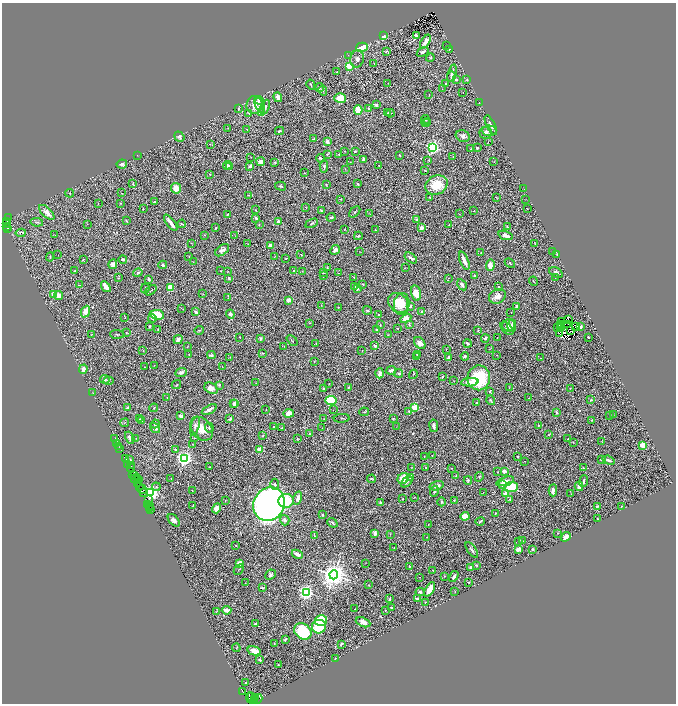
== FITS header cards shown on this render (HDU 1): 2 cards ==
NAXIS1  =                 1348
NAXIS2  =                 1403

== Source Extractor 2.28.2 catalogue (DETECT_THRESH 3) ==
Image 1348 x 1403 px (HDU 1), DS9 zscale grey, zoomed out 1/2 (1 PNG px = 2 x 2 image px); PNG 678 x 706 px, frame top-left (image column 1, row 1402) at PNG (2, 3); each listed source drawn as its Kron ellipse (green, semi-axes under 4 px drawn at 4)
Background 0.785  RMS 0.023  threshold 0.0693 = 3 sigma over >= 5 px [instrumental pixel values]
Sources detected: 582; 72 cannot appear on this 1/2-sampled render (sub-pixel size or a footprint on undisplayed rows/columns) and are neither listed nor drawn; of the other 510, the 500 brightest by FLUX_AUTO listed and drawn (10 fainter detections omitted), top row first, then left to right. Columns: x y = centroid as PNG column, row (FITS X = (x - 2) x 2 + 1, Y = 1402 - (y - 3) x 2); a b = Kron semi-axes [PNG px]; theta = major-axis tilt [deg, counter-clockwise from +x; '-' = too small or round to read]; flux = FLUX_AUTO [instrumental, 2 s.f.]
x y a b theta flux
416 35 3 2 - 6.3
383 36 2 2 - 110
425 42 8 3 58 32
447 45 2 2 - 1.8
362 47 6 4 15 96
449 49 3 1 - 1.4
386 51 3 2 - 3.3
423 52 6 3 32 16
348 55 2 2 - 2.5
430 58 4 2 - 3
357 59 9 7 77 18
374 64 3 2 - 2.2
349 66 3 2 - 200
337 72 2 2 - 4.9
452 73 9 4 73 15
451 76 5 4 - 8.8
456 80 3 2 - 8.7
467 80 3 2 - 4.7
388 83 2 2 - 1.3
446 84 2 2 - 4.1
311 85 5 2 - 3.9
320 88 4 3 - 4.4
442 89 3 2 - 2.3
323 90 5 3 - 6.6
463 92 2 1 - 2.9
429 94 2 2 - 1.3
278 97 5 4 - 21
340 98 6 5 - 75
259 100 4 4 - 21
479 102 3 1 - 1.1
254 105 9 8 - 44
260 105 7 5 -67 15
376 105 2 2 - 28
265 107 8 4 68 12
368 108 2 2 - 3.2
238 109 3 2 - 3.8
358 110 5 3 - 74
249 113 4 3 - 3.9
261 113 2 2 - 98
388 113 4 3 - 4.1
390 113 4 3 - 6.1
425 119 4 3 - 4.9
428 122 2 2 - 4.1
426 123 4 3 - 6.6
491 125 10 4 -63 21
228 128 2 1 - 1.7
247 129 2 2 - 4.1
279 131 4 2 - 7.7
489 131 7 5 -1 13
486 133 6 6 - 24
463 136 7 5 -20 16
179 137 5 4 - 12
314 139 3 1 - 2.3
327 142 3 3 - 24
488 142 3 2 - 2
210 144 3 2 - 1.9
433 147 3 3 - 1300
477 148 2 2 - 3.5
471 149 3 2 - 3.1
344 151 3 2 - 3.1
355 151 4 2 - 4.4
327 154 3 3 - 5
339 154 3 2 - 4.4
138 155 3 1 - 1.6
399 155 2 2 - 5.6
251 157 2 1 - 1.2
453 157 2 1 - 1.5
321 158 4 3 - 8.9
364 159 3 2 - 5.5
428 160 4 1 - 2.1
261 162 4 3 - 28
275 162 2 2 - 9.8
350 162 2 1 - 1.4
494 162 2 1 - 1.3
122 164 5 4 - 14
227 165 4 3 - 18
379 165 2 1 - 1.2
250 166 3 2 - 16
324 166 7 3 86 11
229 167 3 3 - 9
345 169 3 2 - 2
425 170 3 2 - 1.8
304 173 2 2 - 3.2
210 174 3 3 - 3
133 184 2 2 - 1.9
358 184 3 2 - 6.2
326 185 2 2 - 2.3
436 185 11 9 27 110
281 186 5 2 - 5.6
176 188 5 5 - 30
524 189 2 2 - 1.1
70 193 4 3 - 2.7
122 193 2 2 - 1.5
249 195 3 2 - 2.6
430 197 2 2 - 8.8
496 197 3 2 - 1.9
340 199 3 2 - 3.2
526 199 2 1 - 1.2
155 201 3 2 - 9.4
98 203 3 2 - 1.9
120 203 4 3 - 3.5
306 208 2 2 - 1.7
143 209 3 2 - 1.8
527 209 2 1 - 1.2
255 210 3 2 - 3
321 211 4 3 - 3.4
474 211 2 2 - 1.9
47 212 9 4 -43 26
355 212 7 3 44 7.9
227 214 2 1 - 4.3
370 214 2 1 - 1.8
459 214 2 1 - 2.1
331 217 4 2 - 6.9
9 218 4 1 - 13
256 218 4 3 - 9.1
417 219 4 3 - 5.5
7 221 3 2 - 670
126 221 3 3 - 2.8
278 221 2 2 - 23
37 222 6 3 -8 5.8
171 223 9 2 -53 31
312 223 7 3 25 5.2
7 224 3 2 - 57
87 224 2 2 - 2.1
182 224 4 2 - 4.1
259 225 3 2 - 2.3
449 225 3 2 - 1.6
6 227 2 1 - 11
507 227 3 2 - 3.7
215 228 3 2 - 3.2
422 228 2 2 - 58
7 229 2 1 - 23
345 229 2 2 - 1.9
376 230 2 2 - 5.3
21 233 5 3 - 21
55 235 2 2 - 2.1
204 235 2 1 - 3
505 235 7 3 -17 24
235 236 3 2 - 1.6
358 236 4 3 - 8.2
192 243 3 2 - 1.5
248 244 2 1 - 1.3
535 244 3 2 - 2.1
271 245 4 3 - 25
222 250 8 4 37 15
335 250 5 4 - 20
360 252 2 1 - 1.3
552 252 2 1 - 9.4
481 253 2 2 - 3.2
58 254 2 1 - 1.5
301 254 2 1 - 2.3
557 254 4 2 - 3.8
189 256 2 1 - 1.7
50 257 4 2 - 2.8
274 257 2 1 - 1.2
286 258 2 2 - 3.3
411 258 7 3 -36 13
83 259 3 2 - 2.7
123 259 4 3 - 12
464 261 9 3 -67 41
193 262 2 1 - 1.2
510 263 5 3 - 5.2
113 264 5 4 - 20
163 265 4 3 - 8.5
490 265 6 4 87 34
327 267 3 2 - 2.8
405 268 2 1 - 1.1
74 271 3 3 - 3.7
221 271 2 2 - 1.8
228 271 2 2 - 1.8
293 271 2 2 - 4.1
303 272 4 3 - 3.6
556 272 7 5 -33 16
138 273 5 3 - 5.8
324 273 4 3 - 4
338 273 3 1 - 1.5
323 276 3 2 - 3.6
474 276 2 2 - 4.9
354 277 2 2 - 3
555 277 3 2 - 1.9
119 278 2 2 - 3.1
229 278 3 2 - 9.3
448 278 3 2 - 1.7
149 279 3 3 - 6.1
533 281 5 2 - 2.8
363 284 2 2 - 3.6
79 285 2 1 - 2.6
462 285 6 3 -59 14
354 286 3 3 - 4.7
498 286 2 2 - 4.5
106 287 6 3 -55 46
170 287 4 3 - 82
145 288 5 2 - 4.4
357 289 3 3 - 6.4
151 290 6 1 40 2.7
416 293 8 5 -78 58
54 294 2 2 - 110
203 294 3 2 - 2.2
58 295 4 4 - 31
497 296 9 7 26 34
228 298 4 2 - 3.7
289 300 2 2 - 71
398 303 11 8 -42 62
402 304 11 8 84 79
321 305 2 1 - 1.8
410 306 3 3 - 5.5
516 306 4 2 - 9.2
338 307 2 2 - 2.2
181 308 3 2 - 1.8
367 310 5 2 - 5.5
86 312 6 4 67 41
196 312 4 2 - 7.9
422 312 2 2 - 8
511 312 2 1 - 1.7
230 314 4 3 - 20
157 315 7 5 -11 130
379 315 3 2 - 8
125 318 3 2 - 2.4
152 318 4 3 - 6.4
406 319 6 4 31 55
568 320 2 1 - 1.7
562 321 3 1 - 2.8
310 323 2 2 - 2
560 324 3 1 - 1.8
568 324 2 1 - 2.4
380 325 4 3 - 3.5
409 325 4 3 - 5.2
509 325 6 6 - 26
149 326 2 2 - 4.9
512 326 6 4 -89 24
562 326 2 1 - 1.1
575 327 2 1 - 3.1
581 327 3 2 - 10
557 328 3 1 - 1.8
560 328 2 1 - 1.8
398 329 2 1 - 1.8
507 329 8 4 -45 7.2
158 330 2 2 - 3.7
199 330 5 3 - 3.9
376 330 4 2 - 4.3
478 330 3 2 - 2.3
571 331 2 1 - 2.1
126 333 3 2 - 2.7
91 334 4 1 - 1.8
117 334 7 3 -5 5.2
388 334 3 2 - 2.2
559 334 2 1 - 1.4
240 337 2 1 - 2.3
588 337 2 2 - 14
485 338 4 3 - 10
497 338 2 2 - 3.1
261 339 4 3 - 8.5
178 340 5 4 - 17
292 340 6 2 -43 2.6
316 343 3 2 - 2
420 343 6 5 - 23
468 343 4 2 - 8.8
187 346 3 1 - 1.6
284 346 2 2 - 1.2
375 346 4 3 - 9.3
446 349 2 1 - 1.7
489 349 3 2 - 1.9
143 351 4 2 - 2.4
362 351 3 1 - 1.4
263 353 3 2 - 2.4
417 354 2 2 - 3.3
189 355 2 1 - 1.4
211 355 4 3 - 7.8
497 355 2 2 - 1.4
417 356 3 3 - 3.8
465 356 4 2 - 6.9
230 357 3 2 - 2.4
449 358 2 2 - 63
541 358 2 1 - 1.2
314 361 3 2 - 2.2
154 365 2 1 - 1.5
222 366 2 1 - 1.3
144 367 2 1 - 1.6
83 369 4 3 - 24
391 370 5 3 - 16
181 372 6 4 23 12
380 373 5 3 - 12
399 373 4 4 - 7.8
413 374 5 2 - 4.4
442 377 3 2 - 2.8
479 378 12 11 - 280
105 379 4 4 - 12
454 380 2 1 - 1.5
108 381 5 3 - 6.6
470 382 9 4 5 41
256 383 2 2 - 1.8
329 384 4 2 - 1.9
176 385 5 4 - 6.5
219 385 3 2 - 3.8
349 387 3 2 - 3.6
211 388 7 5 -34 32
509 388 3 2 - 2.1
570 388 2 2 - 2
323 389 3 3 - 6.2
490 391 2 2 - 3.3
93 393 3 2 - 2.3
167 397 3 2 - 2.3
529 398 2 1 - 1.1
331 400 5 4 - 360
491 400 5 3 - 4.9
591 400 3 2 - 5.6
477 403 3 2 - 5.3
233 404 3 2 - 5.6
235 404 4 2 - 9.7
415 407 3 2 - 200
128 408 3 3 - 11
154 408 4 2 - 3.3
209 410 8 3 28 17
266 410 2 1 - 1.8
333 410 2 1 - 1.2
409 411 3 3 - 3.3
364 412 5 2 - 2.9
556 412 2 2 - 21
289 413 5 4 - 47
613 414 3 2 - 1.8
610 415 3 2 - 2.9
181 416 2 2 - 61
342 418 8 2 4 3.8
393 418 3 2 - 2.7
140 419 3 2 - 2.7
230 419 4 3 - 8
324 419 3 2 - 2.2
592 420 3 2 - 2.6
142 421 4 3 - 7.3
125 423 4 3 - 4.3
155 424 4 3 - 9.4
538 425 2 2 - 2.6
195 426 9 4 74 12
274 426 2 2 - 14
396 426 3 1 - 1.2
434 426 6 3 -81 17
155 428 5 4 - 15
209 428 5 4 - 6.7
282 428 2 1 - 2.6
322 428 2 1 - 2.3
201 429 13 9 -49 58
309 434 2 2 - 6.1
549 435 2 2 - 3.9
263 436 2 2 - 5.1
130 438 6 4 -63 15
136 438 2 1 - 1.6
195 438 3 2 - 2.4
297 438 4 2 - 3.2
115 439 2 1 - 4.8
568 439 2 1 - 1.5
573 442 2 1 - 1.3
602 442 3 2 - 2.1
117 443 4 1 - 9.4
192 444 3 2 - 2.2
643 445 3 3 - 200
118 446 2 1 - 7.5
120 448 2 1 - 33
175 450 3 2 - 4.9
260 450 3 2 - 150
432 455 2 2 - 1.6
424 456 3 2 - 3.6
518 456 2 2 - 9
184 458 3 3 - 1800
125 459 3 2 - 33
601 459 3 3 - 8.9
130 460 2 2 - 4.5
608 460 6 3 -21 13
525 461 2 1 - 1.5
128 464 2 1 - 24
132 466 2 1 - 13
210 467 2 2 - 4.1
412 467 2 2 - 1.8
131 468 3 1 - 13
426 468 2 2 - 2.2
451 468 3 2 - 1.8
583 468 3 3 - 2.5
504 471 4 3 - 25
498 472 2 2 - 2.2
133 474 3 2 - 45
135 476 2 2 - 32
456 476 3 2 - 2.8
479 477 5 3 - 4.7
135 478 3 1 - 8.3
137 478 2 1 - 11
403 478 6 5 - 87
410 478 3 2 - 2.3
139 479 2 1 - 32
171 479 2 1 - 1.3
372 479 4 3 - 3.9
468 480 4 3 - 8.5
505 481 9 3 18 28
584 481 6 3 83 11
407 482 7 3 42 6.9
137 483 4 1 - 30
274 484 5 4 - 7.3
503 485 2 2 - 37
139 486 4 3 - 43
437 486 7 4 17 20
579 486 4 4 - 20
156 487 4 4 - 5
511 487 7 5 5 150
142 489 5 3 - 81
553 490 6 4 -89 24
192 491 2 1 - 1.6
434 491 5 2 - 9.5
483 492 3 1 - 1.2
143 493 4 2 - 26
151 493 4 3 - 1700
506 494 2 2 - 130
571 494 2 1 - 1.2
414 497 2 2 - 2.1
298 498 6 3 74 21
403 499 2 2 - 2.3
510 499 3 3 - 3.8
149 500 2 1 - 13
454 500 3 2 - 3.4
225 501 3 2 - 2.1
286 501 7 7 - 140
442 502 4 4 - 7.4
381 503 2 2 - 26
148 504 2 2 - 14
269 504 17 15 58 2700
193 505 4 2 - 2
150 506 3 1 - 14
597 506 3 2 - 5.9
622 506 3 2 - 2.7
150 508 2 1 - 33
217 508 5 4 - 33
151 510 2 1 - 14
495 513 2 1 - 2.6
322 515 3 3 - 4.5
465 516 4 4 - 59
597 519 2 1 - 2.1
174 520 7 4 -47 22
285 520 5 4 - 14
480 521 5 2 - 6.1
332 523 5 3 - 6.6
428 524 2 2 - 1.8
375 533 4 3 - 18
558 533 3 1 - 1.3
390 534 3 2 - 1.8
314 536 2 2 - 2.1
426 537 2 2 - 1.5
566 537 5 4 - 20
523 541 2 1 - 1.1
519 542 4 1 - 2.3
236 545 2 2 - 2.4
394 548 2 1 - 2
519 549 4 3 - 36
532 549 4 3 - 5.6
472 550 9 3 -54 10
297 554 6 3 -25 19
240 563 4 3 - 28
366 563 3 2 - 1.4
476 565 3 3 - 2.9
410 567 3 2 - 4.6
471 567 3 2 - 15
239 569 6 2 45 3.8
433 570 2 2 - 2.1
270 575 5 4 - 15
334 575 4 4 - 7000
444 576 3 3 - 3.6
454 576 6 3 59 8.5
420 577 2 1 - 1.7
468 582 2 1 - 2.3
245 583 3 2 - 1.7
369 585 2 2 - 1.8
262 588 4 1 - 4.9
430 589 8 4 61 62
306 592 3 3 - 1700
420 592 4 4 - 7.7
455 592 3 2 - 2.2
390 599 2 2 - 6.5
418 599 3 3 - 15
425 602 2 2 - 2.3
391 608 2 2 - 20
355 609 2 1 - 1.3
227 610 5 3 - 43
385 610 3 2 - 1.8
216 612 4 2 - 2.3
321 620 6 5 - 110
363 622 7 4 -23 24
256 624 3 3 - 9.1
319 627 7 7 - 180
303 631 9 7 -41 240
285 640 4 2 - 4.4
274 643 2 2 - 2.5
341 644 4 2 - 6.5
236 648 4 2 - 2.5
254 651 7 4 -13 32
335 658 2 2 - 18
260 660 3 2 - 6.6
278 665 2 2 - 1.9
246 683 2 2 - 7.2
243 692 2 1 - 23
251 696 2 1 - 280
255 697 2 1 - 180
251 698 6 3 -66 310
258 699 5 2 - 37
255 700 2 1 - 9.8
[10 fainter detections neither listed nor drawn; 72 sub-pixel or undisplayed-footprint detections neither listed nor drawn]